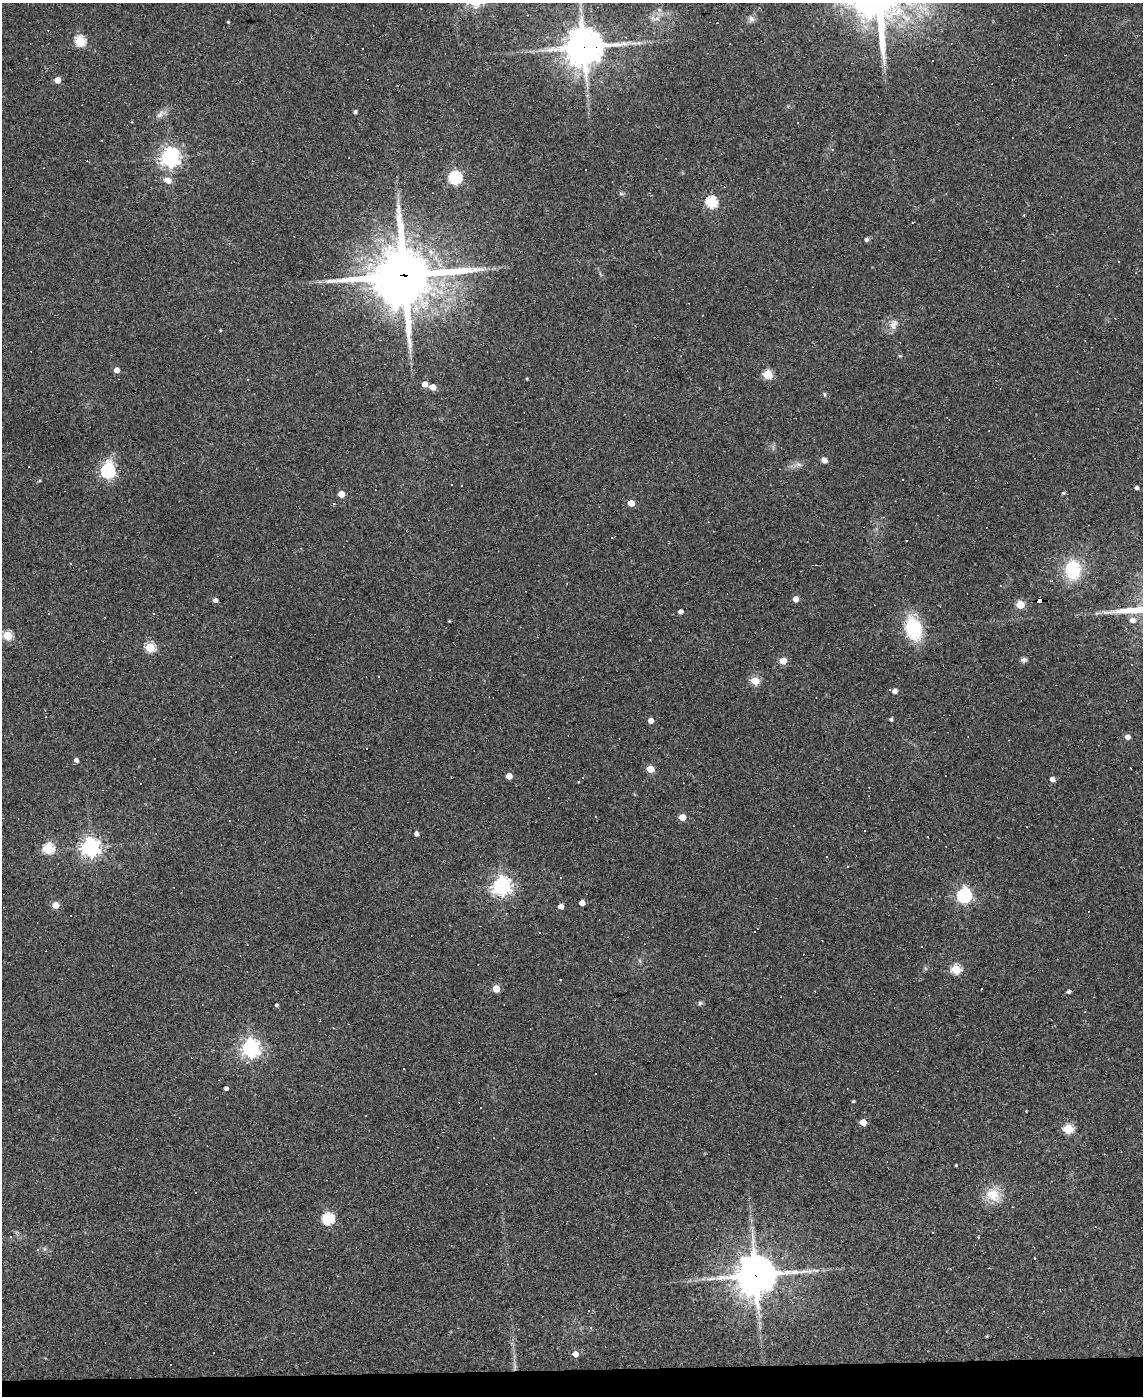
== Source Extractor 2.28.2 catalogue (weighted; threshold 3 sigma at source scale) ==
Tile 10 of 4 x 3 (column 2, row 3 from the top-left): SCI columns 1142-2282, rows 231-1624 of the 4564 x 4539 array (HDU 1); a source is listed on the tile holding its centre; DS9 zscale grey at full resolution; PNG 1145 x 1398 px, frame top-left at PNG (2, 3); no overlay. Shown black and unused: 2% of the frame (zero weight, under 2 of 3 exposures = <1% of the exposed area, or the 3 px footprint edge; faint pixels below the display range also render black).
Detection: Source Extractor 2.28.2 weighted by HDU 2 'WHT'; one run over the whole footprint, this tile lists its part. Background 0.0835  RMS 0.0074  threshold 0.0335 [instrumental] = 3 sigma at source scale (4.5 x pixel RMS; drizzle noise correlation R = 1.50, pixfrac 1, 0.05/0.05 arcsec/px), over >= 5 px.
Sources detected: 146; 50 cosmic-ray / hot-pixel residue — not listed; the other 96 listed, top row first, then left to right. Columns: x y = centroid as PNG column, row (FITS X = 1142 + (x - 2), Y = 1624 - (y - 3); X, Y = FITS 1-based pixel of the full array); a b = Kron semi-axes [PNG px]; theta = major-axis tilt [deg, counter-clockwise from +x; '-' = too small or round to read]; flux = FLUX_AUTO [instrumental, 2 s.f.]
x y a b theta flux
655 18 17 7 -5 5.6
751 19 9 8 - 3.3
228 22 3 3 - 0.75
80 41 5 5 - 57
130 43 3 2 - 0.52
584 47 13 12 - 1900
57 80 5 4 - 8.3
355 112 4 4 - 1.8
161 114 17 8 40 4.7
170 157 7 7 - 400
455 177 6 6 - 110
167 180 8 6 -18 7.2
621 194 8 4 -7 1.3
711 202 6 6 - 76
1024 215 2 2 - 0.61
866 240 5 5 - 1.8
404 275 22 20 10 4800
1115 318 3 2 - 0.42
893 324 15 11 72 6.4
220 330 4 3 - 0.58
900 356 5 4 - 0.83
998 364 3 2 - 0.45
117 370 4 4 - 6.1
768 374 5 5 - 37
425 384 5 4 - 6
432 387 5 4 - 8.5
824 395 7 3 -81 0.97
824 460 5 5 - 5.5
798 464 9 6 -7 2.8
108 471 7 6 - 180
903 480 3 3 - 1.4
40 481 5 3 - 0.81
461 485 3 3 - 2.8
1137 488 3 3 - 1.9
1063 493 5 4 - 0.98
341 494 5 4 - 11
631 503 5 4 - 12
611 537 3 3 - 1.2
1073 570 19 15 88 37
796 599 5 4 - 7.1
215 600 5 4 - 3.2
1039 601 6 4 -2 65
1020 605 5 5 - 24
680 612 4 4 - 3.5
1133 620 7 6 - 4.1
449 621 3 3 - 0.61
913 628 21 13 -75 51
7 635 5 5 - 42
150 647 5 5 - 50
783 661 5 5 - 14
755 681 5 5 - 31
895 691 4 4 - 4
891 719 4 4 - 1.7
651 720 4 4 - 6.1
1128 737 5 5 - 4.7
76 760 4 4 - 3.2
650 769 5 5 - 16
509 776 5 4 - 9
1052 779 5 4 - 4.2
869 787 3 2 - 0.44
682 817 5 4 - 16
864 830 3 3 - 3.8
416 834 4 4 - 2.9
90 847 7 7 - 390
48 848 6 5 - 64
847 866 3 3 - 0.82
501 886 7 7 - 380
964 895 6 6 - 200
582 903 4 4 - 5.7
56 905 5 4 - 14
561 906 4 4 - 5.3
757 929 4 3 - 11
640 961 7 4 -71 1.2
956 969 5 5 - 43
496 989 5 5 - 15
982 989 2 2 - 0.62
1068 991 4 3 - 1.9
700 1003 6 6 - 1.5
276 1005 4 4 - 1.3
251 1048 7 7 - 340
247 1062 5 5 - 1.5
226 1088 4 3 - 2
853 1101 5 3 - 0.81
863 1122 5 4 - 13
1068 1129 5 5 - 46
956 1165 3 3 - 0.69
993 1195 23 17 -37 16
328 1219 6 6 - 85
11 1237 4 4 - 0.63
978 1237 3 3 - 0.57
37 1249 3 3 - 3.7
1034 1258 3 3 - 1.5
816 1270 13 4 -3 2.9
755 1275 15 13 8 1900
987 1336 3 3 - 0.74
575 1354 5 5 - 5.8
Overlapping masked pixels (flux is a lower limit): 4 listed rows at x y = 584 47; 404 275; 1039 601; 755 1275
Unlisted compact peaks at least as high as the median listed source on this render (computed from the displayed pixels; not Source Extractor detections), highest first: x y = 1024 660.